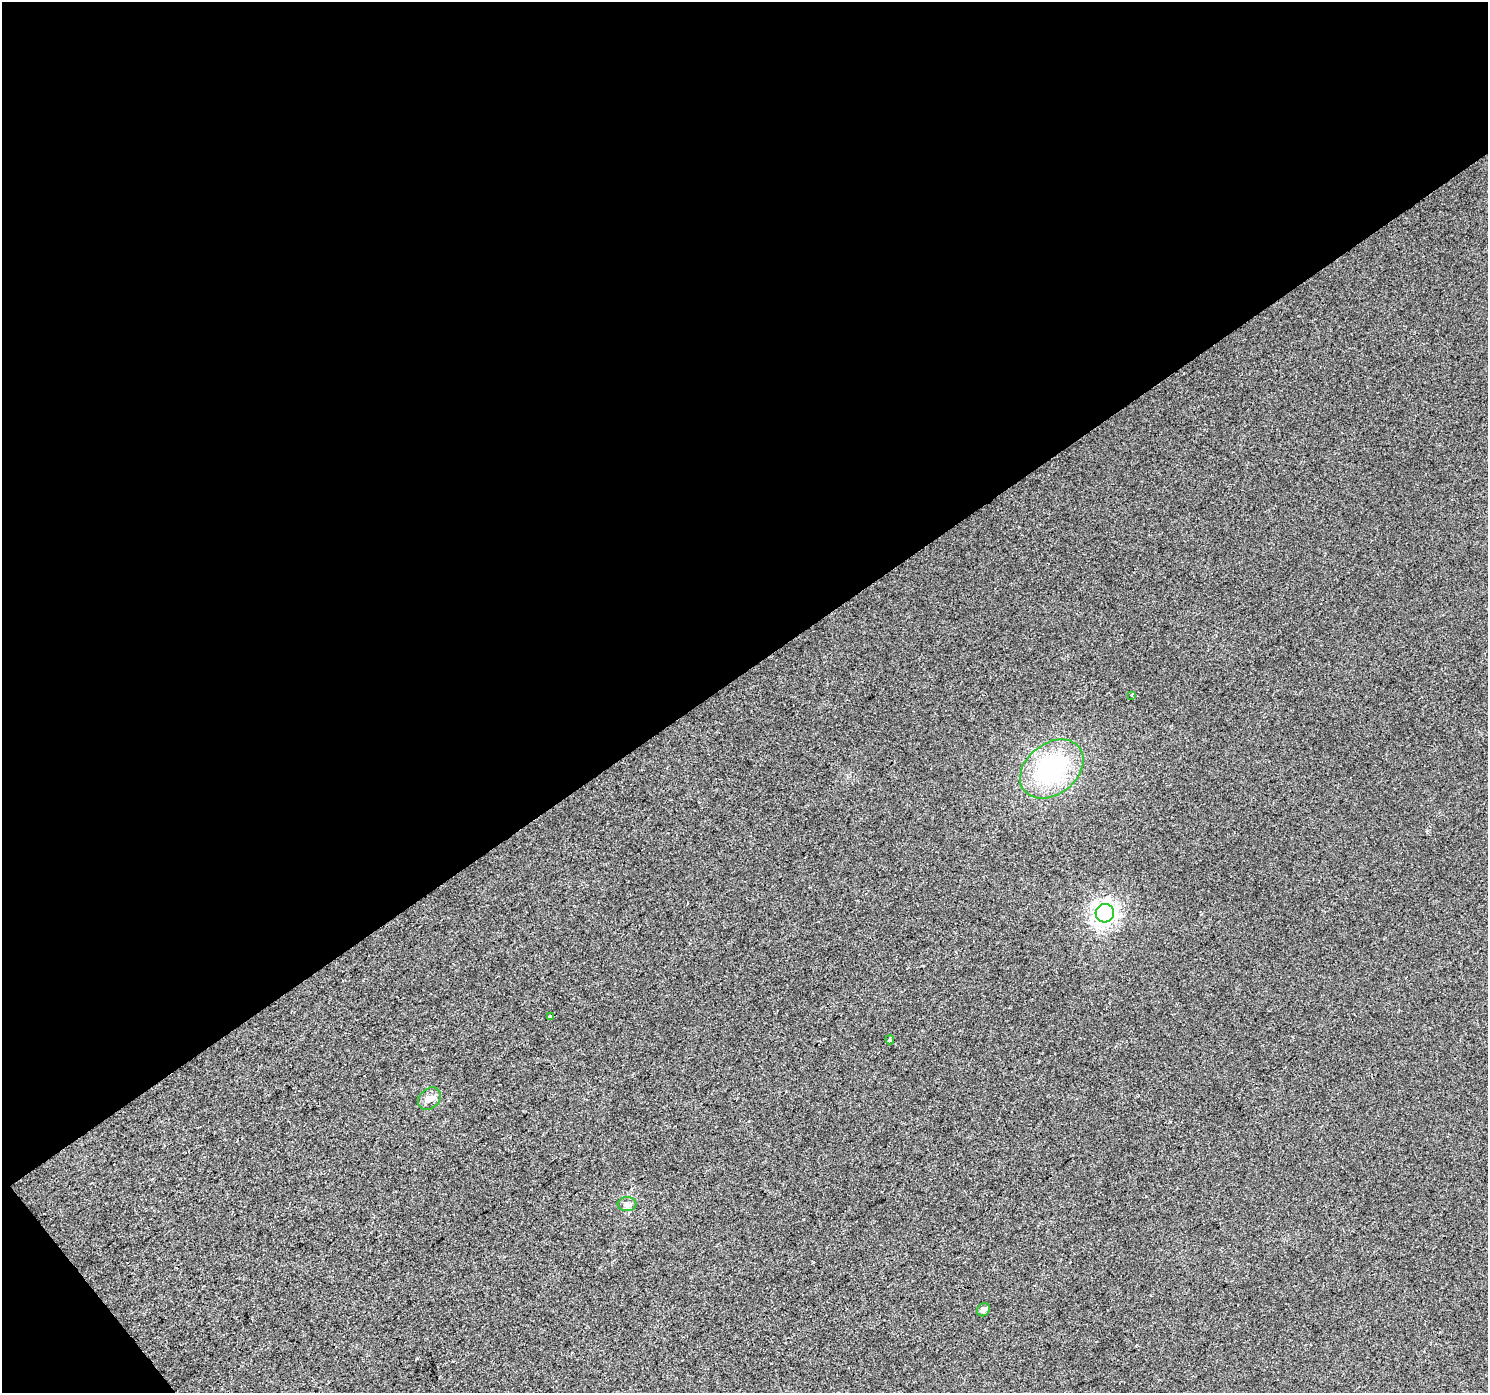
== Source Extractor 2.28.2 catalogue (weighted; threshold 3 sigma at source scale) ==
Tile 1 of 2 x 2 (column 1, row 1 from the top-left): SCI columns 1-1486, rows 1481-2871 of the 2972 x 2943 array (HDU 1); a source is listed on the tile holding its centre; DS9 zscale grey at full resolution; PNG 1490 x 1395 px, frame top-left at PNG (2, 2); each listed source drawn as its Kron ellipse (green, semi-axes under 4 px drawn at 4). Shown black and unused: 49% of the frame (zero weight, under 2 of 3 exposures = <1% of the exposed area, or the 3 px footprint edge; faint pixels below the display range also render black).
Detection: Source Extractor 2.28.2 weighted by HDU 2 'WHT'; one run over the whole footprint, this tile lists its part. Background 0.0222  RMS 0.0081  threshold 0.0364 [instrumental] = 3 sigma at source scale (4.5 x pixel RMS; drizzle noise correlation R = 1.50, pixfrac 1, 0.0396/0.0396 arcsec/px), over >= 5 px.
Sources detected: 8; all 8 listed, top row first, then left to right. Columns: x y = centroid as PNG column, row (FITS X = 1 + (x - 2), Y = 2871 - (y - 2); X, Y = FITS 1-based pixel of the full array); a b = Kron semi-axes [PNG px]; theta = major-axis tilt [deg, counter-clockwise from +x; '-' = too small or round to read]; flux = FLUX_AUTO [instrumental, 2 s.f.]
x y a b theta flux
1132 695 3 3 - 1.2
1052 769 35 25 39 95
1105 913 9 9 - 450
551 1017 4 3 - 9.3
890 1040 4 3 - 1.6
430 1099 12 9 43 5.5
627 1204 9 7 3 3.1
983 1310 7 6 - 3.5